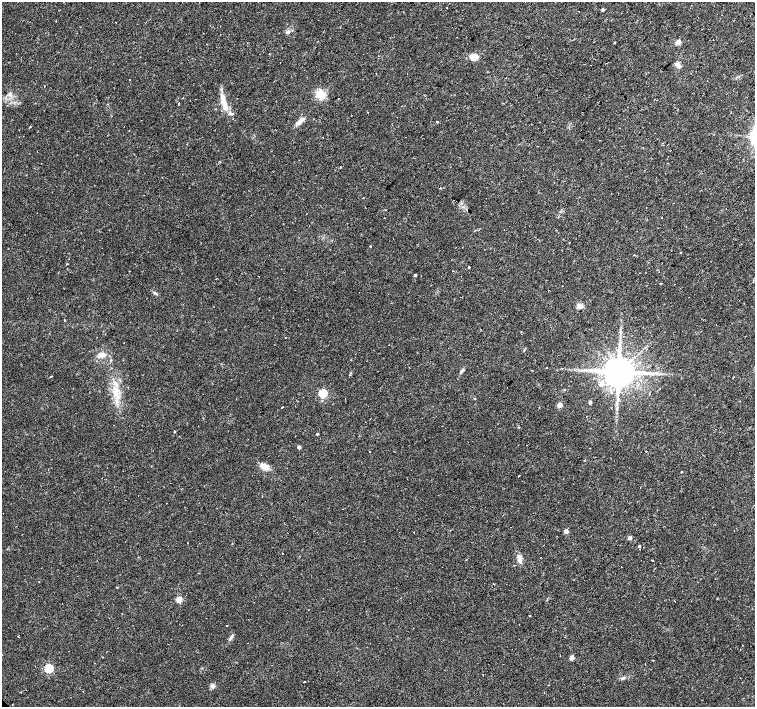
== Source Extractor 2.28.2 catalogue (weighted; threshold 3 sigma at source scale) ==
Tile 10 of 4 x 4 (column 2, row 3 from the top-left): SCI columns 1506-3010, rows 1560-2968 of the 6020 x 6003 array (HDU 1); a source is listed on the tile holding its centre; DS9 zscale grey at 2 x 2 block average (1 PNG px = mean of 2 x 2 image px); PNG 757 x 709 px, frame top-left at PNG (2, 2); no overlay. Shown black and unused: <1% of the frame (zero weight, under 2 of 3 exposures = <1% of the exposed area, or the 3 px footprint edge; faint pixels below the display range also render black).
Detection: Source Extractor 2.28.2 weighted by HDU 2 'WHT'; one run over the whole footprint, this tile lists its part. Background 0.0355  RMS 0.0036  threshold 0.0163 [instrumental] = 3 sigma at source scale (4.5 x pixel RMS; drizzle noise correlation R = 1.50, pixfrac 1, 0.0396/0.0396 arcsec/px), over >= 5 px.
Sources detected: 100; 18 cosmic-ray / hot-pixel residue — not listed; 2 inside a brighter listed object's ellipse — not listed separately; the other 80 listed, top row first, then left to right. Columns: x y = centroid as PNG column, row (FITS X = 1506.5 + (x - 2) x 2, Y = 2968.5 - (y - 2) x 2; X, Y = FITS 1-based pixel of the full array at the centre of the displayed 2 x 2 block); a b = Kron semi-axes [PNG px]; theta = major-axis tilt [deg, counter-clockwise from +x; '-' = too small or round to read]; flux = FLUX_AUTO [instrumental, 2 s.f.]
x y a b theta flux
447 7 2 2 - 1.1
602 9 2 2 - 2.2
578 11 2 2 - 0.9
56 20 2 2 - 0.36
288 32 6 3 16 2
615 42 2 2 - 1.4
678 42 3 3 - 13
206 44 2 2 - 0.66
269 54 2 2 - 0.39
474 57 8 6 -8 7.4
678 64 8 5 -21 2.8
129 80 2 2 - 0.72
44 86 2 2 - 0.85
10 93 5 3 - 1.3
321 94 8 7 - 13
425 96 2 2 - 0.56
178 103 2 2 - 2.6
225 106 15 6 -78 8.3
368 113 2 2 - 0.3
299 122 12 5 39 5
437 122 2 2 - 6.3
29 127 2 2 - 1.1
323 137 2 2 - 3.1
440 188 2 2 - 0.62
726 209 2 2 - 1.1
467 210 2 2 - 1.6
370 246 2 2 - 5.7
462 247 2 2 - 0.23
681 252 2 2 - 0.5
67 264 2 2 - 1.1
469 267 2 2 - 3.2
452 271 2 2 - 0.41
415 275 3 3 - 1.1
359 292 2 2 - 0.48
155 293 5 2 - 0.96
579 306 7 5 4 3.9
65 320 2 2 - 0.79
286 337 2 2 - 0.66
124 343 2 2 - 0.3
101 355 8 6 6 4.6
546 368 2 2 - 4.5
532 370 2 2 - 0.43
619 372 7 6 - 2400
646 373 8 3 6 3.8
601 384 4 4 - 4.7
116 392 13 7 -69 9.8
323 393 3 3 - 48
590 402 3 2 - 2
559 405 3 3 - 14
282 407 3 2 - 5.8
174 431 3 2 - 0.58
317 434 2 2 - 0.91
621 440 2 2 - 0.95
299 447 2 2 - 3
369 451 2 2 - 11
584 460 3 2 - 0.41
264 467 8 6 -34 8.2
681 472 2 2 - 1.8
519 476 2 2 - 2
511 527 2 2 - 0.59
566 531 3 3 - 5.8
414 532 2 2 - 0.41
630 538 3 3 - 4.3
187 543 2 2 - 1.6
639 546 2 2 - 1.2
519 559 9 5 83 4.3
653 560 2 2 - 4.3
621 567 2 2 - 1.4
117 587 3 2 - 0.46
179 599 3 3 - 21
674 601 2 2 - 1.7
227 626 2 2 - 3.1
231 637 6 4 57 1.7
572 658 3 3 - 10
49 668 3 3 - 58
623 678 6 3 26 1.5
304 681 2 2 - 1.1
549 685 2 2 - 0.47
212 686 5 5 - 2.7
21 692 2 2 - 0.91
Diffuse or blended objects may show on this block-average render without a row.